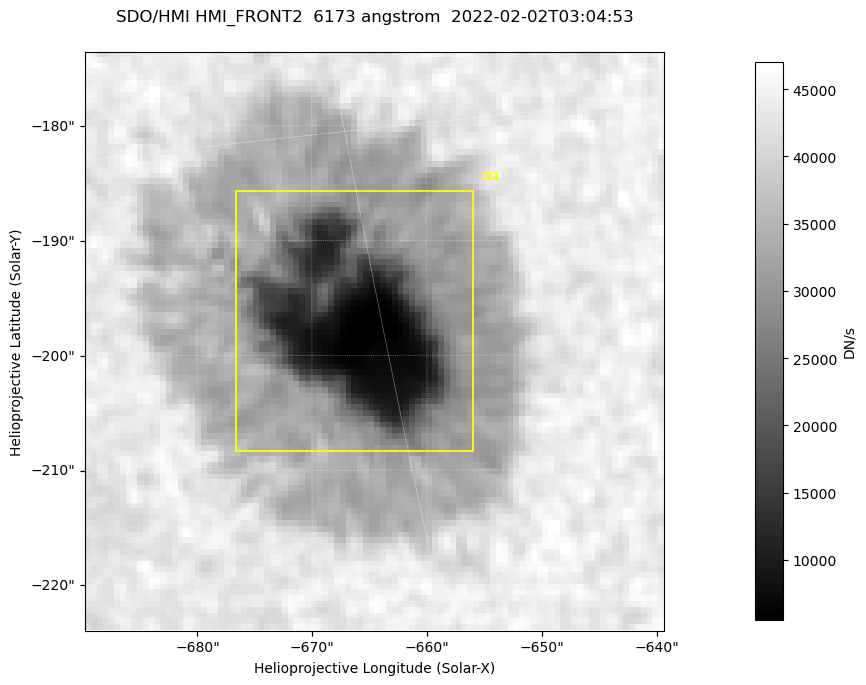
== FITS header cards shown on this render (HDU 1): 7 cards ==
TELESCOP= 'SDO/HMI '           / Telescope
INSTRUME= 'HMI_FRONT2'         / For HMI: HMI_SIDE1, HMI_FRONT2, or HMI_COMBINED
WAVELNTH=                6173. / [angstrom] Wavelength
DATE-OBS= '2022-02-02T03:04:53.300' / [ISO] Observation date {DATE__OBS}
CTYPE1  = 'HPLN-TAN'           / CTYPE1: HPLN
CTYPE2  = 'HPLT-TAN'           / CTYPE2: HPLT
BUNIT   = 'DN/s    '           / Physical Units

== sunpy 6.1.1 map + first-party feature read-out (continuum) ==
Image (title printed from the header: SDO/HMI HMI_FRONT2  6173 angstrom  2022-02-02T03:04:53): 100 x 100 px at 0.504 arcsec/px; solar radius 974 arcsec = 1932 px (partial field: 0.1% of the solar disc is inside the frame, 100% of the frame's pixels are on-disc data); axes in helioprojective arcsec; data unit DN/s (BUNIT, on the colour bar)
Orientation: roll -0.0702 deg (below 1 deg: not rotated)
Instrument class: CONTINUUM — white-light / continuum photospheric image (CONTENT/OBS_TYPE)
Dark features (sunspots / pores): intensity divided by the frame's on-disc median (partial field: no limb-darkening profile); reference = the frame's on-disc median (the 8%-of-disc-diameter window exceeds this field); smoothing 3 px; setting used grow <= 0.7, no closing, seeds <= 0.7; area >= 9 px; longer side >= 3 px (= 1.5 arcsec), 3 px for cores <= 0.7; partial field; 1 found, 1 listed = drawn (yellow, D1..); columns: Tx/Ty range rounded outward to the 2 arcsec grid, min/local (2 s.f., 1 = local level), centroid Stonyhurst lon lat
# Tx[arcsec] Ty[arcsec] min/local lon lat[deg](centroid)
D1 -678..-656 -210..-184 0.11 -45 -16